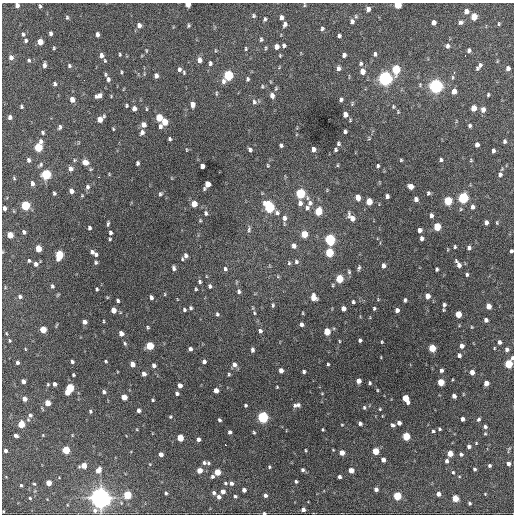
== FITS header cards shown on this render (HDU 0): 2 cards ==
NAXIS1  =                  512 / Axis length
NAXIS2  =                  512 / Axis length

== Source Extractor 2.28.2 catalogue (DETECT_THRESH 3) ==
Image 512 x 512 px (HDU 0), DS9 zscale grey, 1 PNG px = 1 image px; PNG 516 x 516 px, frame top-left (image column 1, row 512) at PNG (2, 3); no overlay
Background 1390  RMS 33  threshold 100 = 3 sigma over >= 5 px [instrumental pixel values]
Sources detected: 371; all 371 listed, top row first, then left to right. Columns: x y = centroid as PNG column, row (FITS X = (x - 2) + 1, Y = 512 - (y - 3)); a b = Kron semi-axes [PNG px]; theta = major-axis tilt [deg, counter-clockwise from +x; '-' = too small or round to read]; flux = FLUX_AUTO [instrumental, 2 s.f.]
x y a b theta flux
188 4 4 4 - 1.9e+04
17 5 4 4 - 9.2e+03
304 5 5 3 - 2.1e+03
398 5 5 4 - 7.3e+04
40 6 4 3 - 3.5e+03
368 9 5 4 - 9.5e+03
466 11 5 5 - 1.3e+04
253 16 5 4 - 3.5e+03
67 17 5 4 - 3.3e+03
281 17 5 4 - 7.1e+03
474 17 5 4 - 4.6e+04
265 19 5 3 - 3.7e+03
352 21 7 6 - 8.1e+03
460 22 6 5 - 5.9e+03
434 23 5 4 - 1.1e+04
285 24 6 4 73 7.2e+03
499 24 4 3 - 2.4e+03
139 25 6 5 - 1.0e+04
189 26 4 3 - 3.0e+03
322 29 5 4 - 3.9e+03
50 33 4 3 - 6.2e+03
23 34 4 3 - 4.1e+03
97 34 5 3 - 7.9e+03
339 36 4 3 - 4.9e+03
261 39 5 3 - 3.6e+03
26 41 4 4 - 4.2e+03
40 42 5 4 - 3.1e+04
284 46 4 4 - 4.9e+03
447 46 6 5 - 6.8e+03
276 47 5 4 - 1.4e+04
54 48 4 4 - 2.4e+03
266 48 5 3 - 2.4e+03
246 49 5 3 - 2.5e+03
146 50 6 3 -90 2.1e+03
469 50 4 4 - 5.5e+03
120 54 4 3 - 2.5e+03
375 54 6 5 - 5.2e+03
101 55 5 4 - 9.5e+03
344 55 4 4 - 7.5e+03
465 55 2 2 - 1.8e+03
11 57 5 5 - 8.8e+03
29 60 5 4 - 3.5e+03
199 60 6 5 - 1.1e+04
105 61 5 4 - 2.7e+03
210 63 5 4 - 4.9e+03
361 64 6 5 - 4.1e+03
44 65 6 4 -88 6.8e+03
69 66 5 4 - 3.3e+03
479 66 8 3 52 7.3e+03
338 68 6 4 84 7.4e+03
508 68 4 4 - 8.0e+03
179 69 5 4 - 5.8e+03
396 69 6 5 - 1.2e+05
362 71 6 5 - 1.6e+04
121 72 5 3 - 2.5e+03
184 72 5 3 - 2.6e+03
454 73 3 3 - 4.6e+03
105 74 5 3 - 2.7e+03
228 75 6 5 - 1.9e+05
156 76 5 4 - 9.1e+03
452 77 6 3 82 2.6e+03
385 78 6 5 - 8.1e+05
108 79 6 4 -81 5.6e+03
248 79 5 4 - 3.6e+03
84 80 2 2 - 3.4e+03
223 81 7 6 - 7.9e+03
55 84 5 4 - 5.0e+03
262 86 5 4 - 2.4e+03
436 86 6 5 - 7.5e+05
454 91 5 5 - 1.5e+04
216 93 6 3 90 2.6e+03
272 95 6 5 - 8.7e+03
488 95 4 3 - 2.8e+03
99 96 7 5 20 1.2e+04
72 99 5 4 - 1.6e+04
341 99 4 3 - 4.8e+03
254 102 7 5 -63 5.2e+03
352 103 6 4 72 2.5e+03
193 104 5 4 - 1.2e+04
126 105 4 4 - 2.8e+03
21 106 4 3 - 3.6e+03
393 107 5 4 - 2.5e+03
134 108 5 4 - 1.0e+04
474 108 5 4 - 2.2e+04
146 109 5 3 - 2.2e+03
483 110 5 4 - 1.2e+04
345 115 5 4 - 1.5e+04
10 117 5 4 - 7.1e+03
159 117 5 4 - 5.2e+04
100 119 7 5 46 2.3e+04
164 122 5 4 - 3.4e+04
143 125 6 5 - 1.2e+04
470 125 4 4 - 4.1e+03
160 126 5 4 - 6.5e+03
60 127 5 4 - 4.8e+03
113 129 4 3 - 2.0e+03
345 131 4 3 - 4.1e+03
43 132 5 4 - 3.4e+03
142 132 6 5 - 7.1e+03
170 139 4 3 - 3.7e+03
41 141 5 5 - 6.4e+03
505 141 5 4 - 4.4e+03
338 144 4 4 - 3.6e+03
281 145 4 3 - 4.2e+03
477 145 5 4 - 1.0e+04
38 147 5 5 - 1.1e+05
313 149 5 4 - 9.9e+03
187 150 4 2 - 1.7e+03
250 150 5 4 - 5.2e+03
335 150 4 3 - 3.7e+03
493 151 5 3 - 5.3e+03
29 160 5 4 - 6.0e+03
74 160 5 3 - 2.4e+03
401 160 4 4 - 2.4e+03
441 160 4 3 - 4.2e+03
471 160 4 4 - 2.2e+03
85 162 6 6 - 2.0e+04
137 163 4 3 - 4.6e+03
40 165 7 4 44 4.4e+03
268 165 4 3 - 2.1e+03
337 165 5 3 - 2.1e+03
202 166 4 4 - 9.7e+03
378 166 4 3 - 3.7e+03
71 169 6 5 - 8.9e+03
46 174 5 5 - 1.7e+05
500 174 6 5 - 6.9e+03
99 177 3 2 - 2.8e+03
14 178 5 3 - 2.6e+03
32 183 5 4 - 7.7e+03
207 184 7 4 59 2.8e+04
411 186 5 4 - 1.9e+04
87 187 6 5 - 5.6e+03
327 190 4 4 - 1.9e+03
71 191 5 4 - 1.1e+04
54 193 4 3 - 3.6e+03
300 193 6 5 - 1.6e+05
428 193 5 4 - 3.9e+03
160 194 6 4 64 3.5e+03
387 196 4 4 - 6.4e+03
358 197 5 4 - 2.0e+04
463 198 6 5 - 2.4e+05
416 199 5 4 - 8.1e+03
448 201 5 5 - 9.8e+04
369 202 5 4 - 3.9e+04
300 203 7 6 - 9.0e+03
310 203 8 7 - 9.7e+03
194 204 5 4 - 3.2e+04
25 205 5 5 - 1.4e+05
269 207 7 5 -67 2.4e+05
472 207 6 5 - 7.1e+03
5 208 4 3 - 7.1e+03
307 208 10 6 71 8.5e+03
318 211 6 5 - 6.6e+04
206 213 6 5 - 4.6e+03
277 213 7 6 - 6.3e+03
431 215 5 4 - 6.0e+03
284 218 8 6 84 1.1e+04
351 218 9 5 -54 1.7e+04
200 220 4 4 - 2.1e+03
486 222 4 4 - 6.7e+03
497 223 5 4 - 2.3e+03
108 224 6 3 80 3.6e+03
437 227 5 5 - 6.7e+04
89 228 4 3 - 4.7e+03
249 230 9 5 88 5.1e+03
420 230 5 4 - 8.7e+03
24 232 4 4 - 4.9e+03
110 233 4 3 - 4.6e+03
304 234 5 5 - 4.3e+04
10 235 5 4 - 3.1e+04
422 238 4 4 - 6.6e+03
110 239 4 3 - 2.4e+03
330 239 6 5 - 2.4e+05
294 246 5 5 - 9.5e+03
455 247 4 3 - 3.0e+03
469 248 5 4 - 5.7e+03
38 249 5 4 - 3.1e+04
511 251 4 3 - 4.3e+03
92 252 5 4 - 6.2e+03
329 253 5 5 - 1.0e+05
96 254 5 4 - 4.7e+03
59 255 6 5 - 1.0e+05
186 255 5 4 - 6.8e+03
182 259 5 3 - 2.3e+03
29 261 4 4 - 3.0e+03
96 262 5 4 - 3.9e+03
296 262 6 6 - 5.0e+03
289 263 5 5 - 2.9e+03
36 264 5 4 - 8.3e+03
458 264 8 4 -60 1.2e+04
383 266 5 4 - 8.1e+03
174 268 6 4 -82 5.8e+03
359 268 6 3 73 3.9e+03
225 269 6 5 - 4.9e+03
437 269 4 3 - 3.6e+03
349 272 6 4 -75 3.4e+03
467 275 4 3 - 3.4e+03
206 276 5 3 - 1.8e+03
339 279 5 5 - 7.4e+04
200 282 6 5 - 3.9e+03
52 286 5 4 - 4.0e+03
210 286 5 4 - 4.9e+03
97 289 4 3 - 3.3e+03
196 289 4 3 - 2.5e+03
239 291 6 5 - 5.7e+03
165 294 5 3 - 1.9e+03
20 296 5 4 - 5.4e+03
427 296 5 4 - 1.8e+04
151 297 4 3 - 5.8e+03
313 297 6 5 - 2.1e+04
405 300 4 3 - 4.3e+03
118 301 4 3 - 3.7e+03
353 302 4 3 - 3.7e+03
273 305 6 4 81 3.1e+03
444 305 6 5 - 4.8e+03
488 306 5 4 - 2.1e+04
190 308 5 4 - 4.0e+03
343 308 4 4 - 1.2e+04
374 308 3 3 - 3.4e+03
113 310 5 4 - 1.9e+04
184 310 5 4 - 3.6e+03
397 310 4 4 - 8.8e+03
254 313 7 5 -70 3.6e+03
303 313 4 3 - 1.8e+03
217 314 5 4 - 3.9e+03
458 314 5 4 - 3.6e+04
486 320 4 4 - 7.8e+03
103 321 4 3 - 2.1e+03
85 322 4 4 - 1.1e+04
301 324 5 4 - 6.5e+03
148 327 4 4 - 2.8e+03
472 327 4 3 - 1.7e+03
43 330 5 4 - 4.3e+04
260 331 5 4 - 5.9e+03
327 332 5 4 - 4.8e+04
6 333 5 3 - 1.9e+03
121 333 5 4 - 1.4e+04
360 340 4 3 - 4.3e+03
9 341 3 3 - 2.6e+03
339 341 4 3 - 1.9e+03
382 342 3 3 - 2.0e+03
499 342 5 4 - 7.7e+03
125 344 5 4 - 3.5e+03
150 346 5 5 - 7.9e+04
462 346 4 4 - 1.0e+04
432 348 5 4 - 6.1e+04
494 348 4 2 - 1.8e+03
25 349 4 3 - 1.8e+03
190 349 5 4 - 6.4e+03
507 349 4 4 - 6.5e+03
252 350 5 4 - 5.1e+03
459 355 5 4 - 5.3e+03
106 361 3 2 - 2.4e+03
204 361 4 4 - 6.4e+03
72 362 4 3 - 4.8e+03
17 363 4 3 - 5.3e+03
132 364 5 4 - 1.7e+04
234 364 7 6 - 9.0e+03
328 364 3 3 - 2.4e+03
509 364 6 5 - 1.0e+05
154 365 5 4 - 7.2e+03
281 370 5 4 - 1.1e+04
441 370 5 4 - 5.5e+03
304 372 4 3 - 4.4e+03
472 372 4 4 - 1.3e+04
144 374 5 4 - 1.1e+04
229 374 4 3 - 2.6e+03
73 375 3 3 - 2.7e+03
23 381 4 4 - 1.0e+04
359 381 4 4 - 1.4e+04
441 382 5 4 - 5.1e+04
369 383 4 3 - 3.5e+03
486 383 4 4 - 1.4e+04
48 384 4 4 - 2.1e+03
55 384 4 3 - 6.9e+03
180 385 4 4 - 1.1e+04
277 387 4 3 - 1.8e+03
70 388 5 5 - 8.0e+04
216 390 4 4 - 1.5e+04
377 390 5 3 - 2.0e+03
67 392 5 4 - 2.4e+04
104 392 5 4 - 5.0e+03
177 393 4 3 - 5.6e+03
322 393 5 3 - 1.7e+03
454 396 4 4 - 9.0e+03
124 397 5 4 - 2.5e+04
406 398 7 4 -63 4.6e+04
25 399 4 4 - 1.3e+04
153 400 3 3 - 2.5e+03
47 403 4 4 - 2.8e+04
245 405 3 3 - 3.1e+03
295 405 5 5 - 4.6e+03
298 405 6 5 - 5.8e+03
364 407 5 3 - 3.1e+03
380 409 4 3 - 2.0e+03
139 410 4 4 - 6.3e+03
90 411 4 4 - 3.2e+03
30 415 6 6 - 7.6e+03
170 417 4 4 - 2.4e+03
263 417 5 5 - 3.4e+05
462 419 4 4 - 7.4e+03
479 419 5 4 - 3.7e+03
219 420 4 3 - 3.7e+03
360 423 4 3 - 5.4e+03
399 423 4 4 - 9.9e+03
21 424 5 4 - 4.7e+04
342 425 3 2 - 1.7e+03
393 425 4 3 - 4.6e+03
485 427 4 4 - 5.6e+03
439 429 3 3 - 3.0e+03
323 430 3 2 - 2.1e+03
433 431 4 3 - 3.1e+03
230 432 4 4 - 6.3e+03
254 432 4 3 - 2.7e+03
485 433 5 4 - 2.5e+03
16 436 4 3 - 6.3e+03
406 436 5 4 - 7.1e+04
180 438 5 4 - 5.0e+04
198 439 4 4 - 7.3e+03
225 445 3 2 - 4.2e+03
469 446 4 4 - 7.0e+03
66 450 5 4 - 8.3e+04
305 450 4 2 - 2.0e+03
5 451 4 3 - 7.0e+03
375 451 5 4 - 4.6e+04
342 453 4 4 - 1.8e+04
161 454 4 4 - 1.1e+04
450 454 4 4 - 2.8e+04
461 454 4 4 - 4.2e+03
383 460 4 4 - 1.0e+04
447 461 5 4 - 6.2e+03
204 463 5 4 - 5.0e+03
208 463 5 4 - 3.4e+03
508 463 4 4 - 8.4e+03
83 466 5 4 - 2.8e+04
489 466 4 3 - 4.0e+03
269 467 4 3 - 2.5e+03
474 469 3 3 - 3.6e+03
98 470 6 5 - 1.8e+04
199 470 4 4 - 2.2e+04
303 470 4 4 - 4.1e+03
351 470 4 4 - 2.1e+04
217 472 5 4 - 4.0e+04
453 472 4 3 - 2.6e+03
212 476 4 4 - 4.9e+03
339 477 4 3 - 5.4e+03
296 482 3 3 - 3.3e+03
48 483 4 4 - 2.3e+04
225 483 4 4 - 3.1e+03
231 483 5 4 - 6.2e+03
34 484 4 4 - 2.5e+03
21 485 4 3 - 2.9e+03
376 489 4 4 - 8.4e+03
244 490 4 4 - 9.3e+03
223 491 4 4 - 1.2e+04
166 493 4 3 - 3.5e+03
214 493 5 5 - 5.3e+03
438 494 4 4 - 1.1e+04
485 494 3 3 - 1.5e+03
127 495 5 5 - 8.6e+04
265 495 4 3 - 5.9e+03
235 496 3 3 - 3.5e+03
397 496 5 4 - 9.3e+04
219 497 5 4 - 7.1e+03
30 498 4 3 - 2.4e+03
100 498 8 8 - 1.5e+06
455 498 5 4 - 4.9e+04
469 503 3 3 - 3.2e+03
303 509 4 4 - 8.3e+03
3 511 3 2 - 2.0e+03
264 513 4 3 - 4.2e+03
At the frame edge (FLAGS 8, measured only in part): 7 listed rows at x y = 188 4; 17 5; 398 5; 511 251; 509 364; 3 511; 264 513